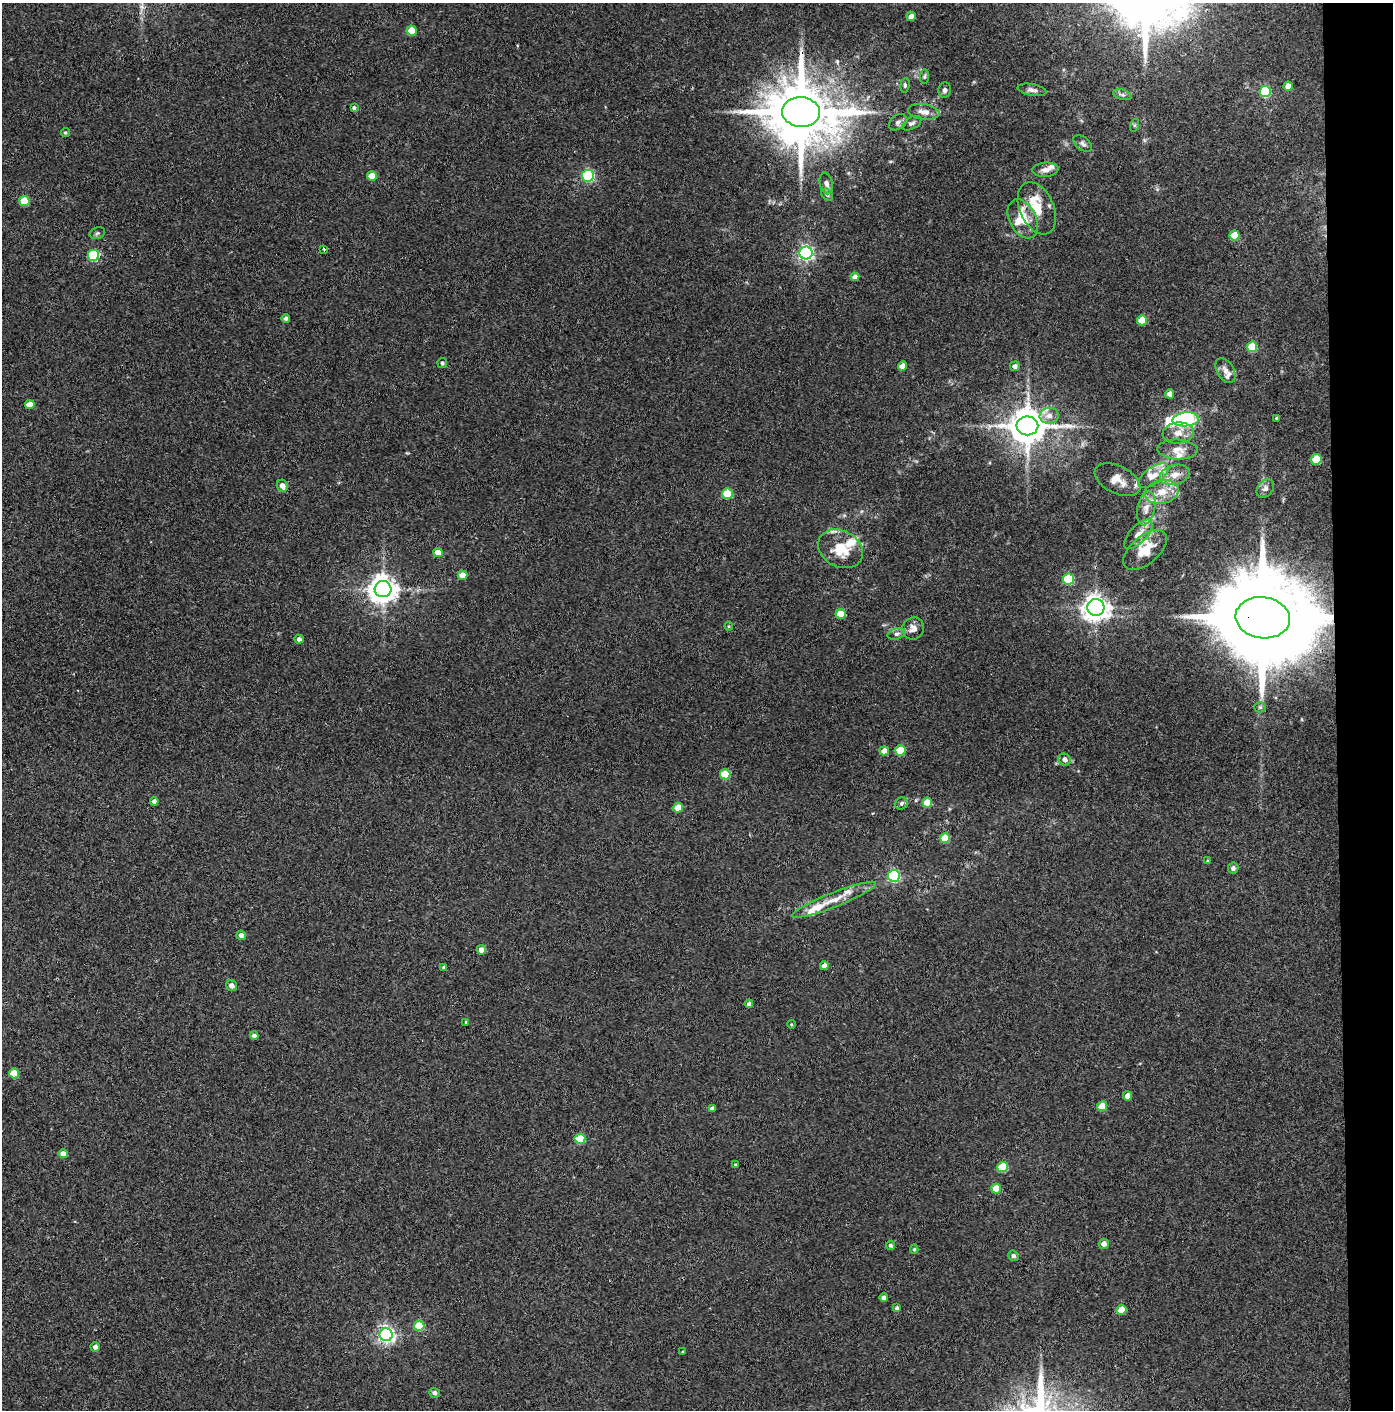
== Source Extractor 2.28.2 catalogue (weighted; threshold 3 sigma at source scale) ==
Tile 6 of 3 x 3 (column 3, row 2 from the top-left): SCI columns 2857-4247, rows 1414-2821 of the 4319 x 4236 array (HDU 1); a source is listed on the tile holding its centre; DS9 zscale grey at full resolution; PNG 1395 x 1412 px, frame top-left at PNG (2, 3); each listed source drawn as its Kron ellipse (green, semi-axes under 4 px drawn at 4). Shown black and unused: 4% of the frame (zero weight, under 3 of 4 exposures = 6% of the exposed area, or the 3 px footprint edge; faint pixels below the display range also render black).
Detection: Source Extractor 2.28.2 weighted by HDU 2 'WHT'; one run over the whole footprint, this tile lists its part. Background 0.072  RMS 0.0055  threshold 0.0248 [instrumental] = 3 sigma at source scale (4.5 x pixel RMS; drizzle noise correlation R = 1.50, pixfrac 1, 0.05/0.05 arcsec/px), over >= 5 px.
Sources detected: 129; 1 long thin detection or spike segment (spike, bleed or trail) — neither listed nor drawn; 15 inside a brighter listed object's ellipse — not listed separately; the other 113 listed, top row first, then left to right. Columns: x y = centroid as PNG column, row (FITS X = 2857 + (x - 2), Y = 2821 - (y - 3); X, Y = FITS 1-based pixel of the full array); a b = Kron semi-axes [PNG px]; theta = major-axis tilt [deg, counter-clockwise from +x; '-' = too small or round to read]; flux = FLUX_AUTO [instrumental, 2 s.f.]
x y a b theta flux
911 16 5 4 - 2.7
412 30 5 5 - 11
924 77 7 4 83 0.91
905 85 7 4 82 1
1288 86 5 4 - 4.2
945 90 7 6 - 1.7
1032 90 14 5 -11 2.3
1265 91 5 5 - 32
1122 95 9 5 -16 1.4
354 108 4 4 - 1.2
801 112 19 15 -4 5400
924 112 16 7 -7 4.2
898 122 10 7 37 2.1
912 123 10 6 30 1.8
1135 125 6 4 71 0.75
65 133 4 4 - 0.75
1083 144 11 6 -39 1.8
1045 170 13 7 5 3.3
372 176 5 4 - 7.4
588 176 6 6 - 67
826 183 11 6 -77 2.8
827 195 7 5 -49 1.2
24 201 5 5 - 18
1037 208 28 17 -66 13
1023 219 21 13 -63 10
97 233 8 5 21 1.2
1234 235 5 5 - 10
324 249 4 3 - 0.66
806 253 6 6 - 130
93 255 6 5 - 34
855 277 4 4 - 3
286 318 4 4 - 1.5
1142 320 5 5 - 12
1252 347 5 5 - 20
442 363 5 5 - 1.2
903 366 4 4 - 5.1
1015 366 5 5 - 2.4
1225 370 13 8 -58 3.5
1170 394 4 4 - 3.1
30 405 5 4 - 8.2
1049 416 9 8 - 4
1277 418 3 3 - 0.86
1186 419 13 7 5 110
1027 426 11 9 1 1400
1178 433 15 10 7 5.5
1178 449 20 10 -2 5.3
1316 459 5 5 - 17
1175 475 15 9 14 5.8
1154 476 18 8 35 5.6
1117 480 24 14 -26 7.5
282 486 6 5 - 3.2
1265 488 10 7 49 2.3
1162 492 17 11 12 8.3
727 494 5 5 - 16
1146 508 17 9 78 4.9
1138 534 18 8 46 4.5
841 549 23 18 -28 15
1145 550 26 14 40 12
438 553 5 4 - 6.4
463 575 5 4 - 6.7
1068 579 5 5 - 28
383 589 8 8 - 650
1096 607 8 8 - 480
841 614 5 5 - 8.8
1263 618 27 20 -7 15000
729 626 4 4 - 0.58
913 628 11 10 - 4
897 634 9 5 17 1.8
299 639 4 4 - 2.2
1260 707 5 5 - 0.79
884 751 5 4 - 3.8
900 751 5 5 - 15
1065 759 6 5 - 2.4
725 774 5 5 - 16
154 801 4 4 - 1.9
902 803 7 5 44 1.2
927 803 5 5 - 11
678 808 5 5 - 7.9
945 838 5 5 - 14
1208 861 4 3 - 0.72
1233 868 5 5 - 2.1
894 876 6 6 - 76
834 900 45 7 22 9.8
241 935 5 4 - 2.7
481 950 5 4 - 4
824 966 4 4 - 3.9
444 967 3 3 - 1
232 986 6 5 - 2.9
749 1004 4 4 - 1.6
466 1022 4 4 - 0.67
792 1024 4 3 - 0.51
254 1036 4 3 - 1.9
14 1073 5 5 - 11
1128 1096 4 4 - 4.4
1102 1106 5 5 - 11
712 1108 4 4 - 2.2
580 1139 5 5 - 19
63 1154 5 4 - 4.1
736 1165 4 3 - 0.76
1002 1167 5 5 - 20
996 1189 5 5 - 8.1
1104 1244 5 5 - 3
891 1245 5 4 - 1.2
914 1249 4 4 - 0.72
1013 1256 5 5 - 1.6
884 1298 4 4 - 1.8
897 1308 4 3 - 1.2
1122 1310 5 5 - 9.3
419 1326 5 5 - 18
386 1335 6 6 - 190
95 1347 4 4 - 2.3
683 1352 3 3 - 0.58
435 1393 5 5 - 1.9
Overlapping masked pixels (flux is a lower limit): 2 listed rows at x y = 801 112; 1263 618